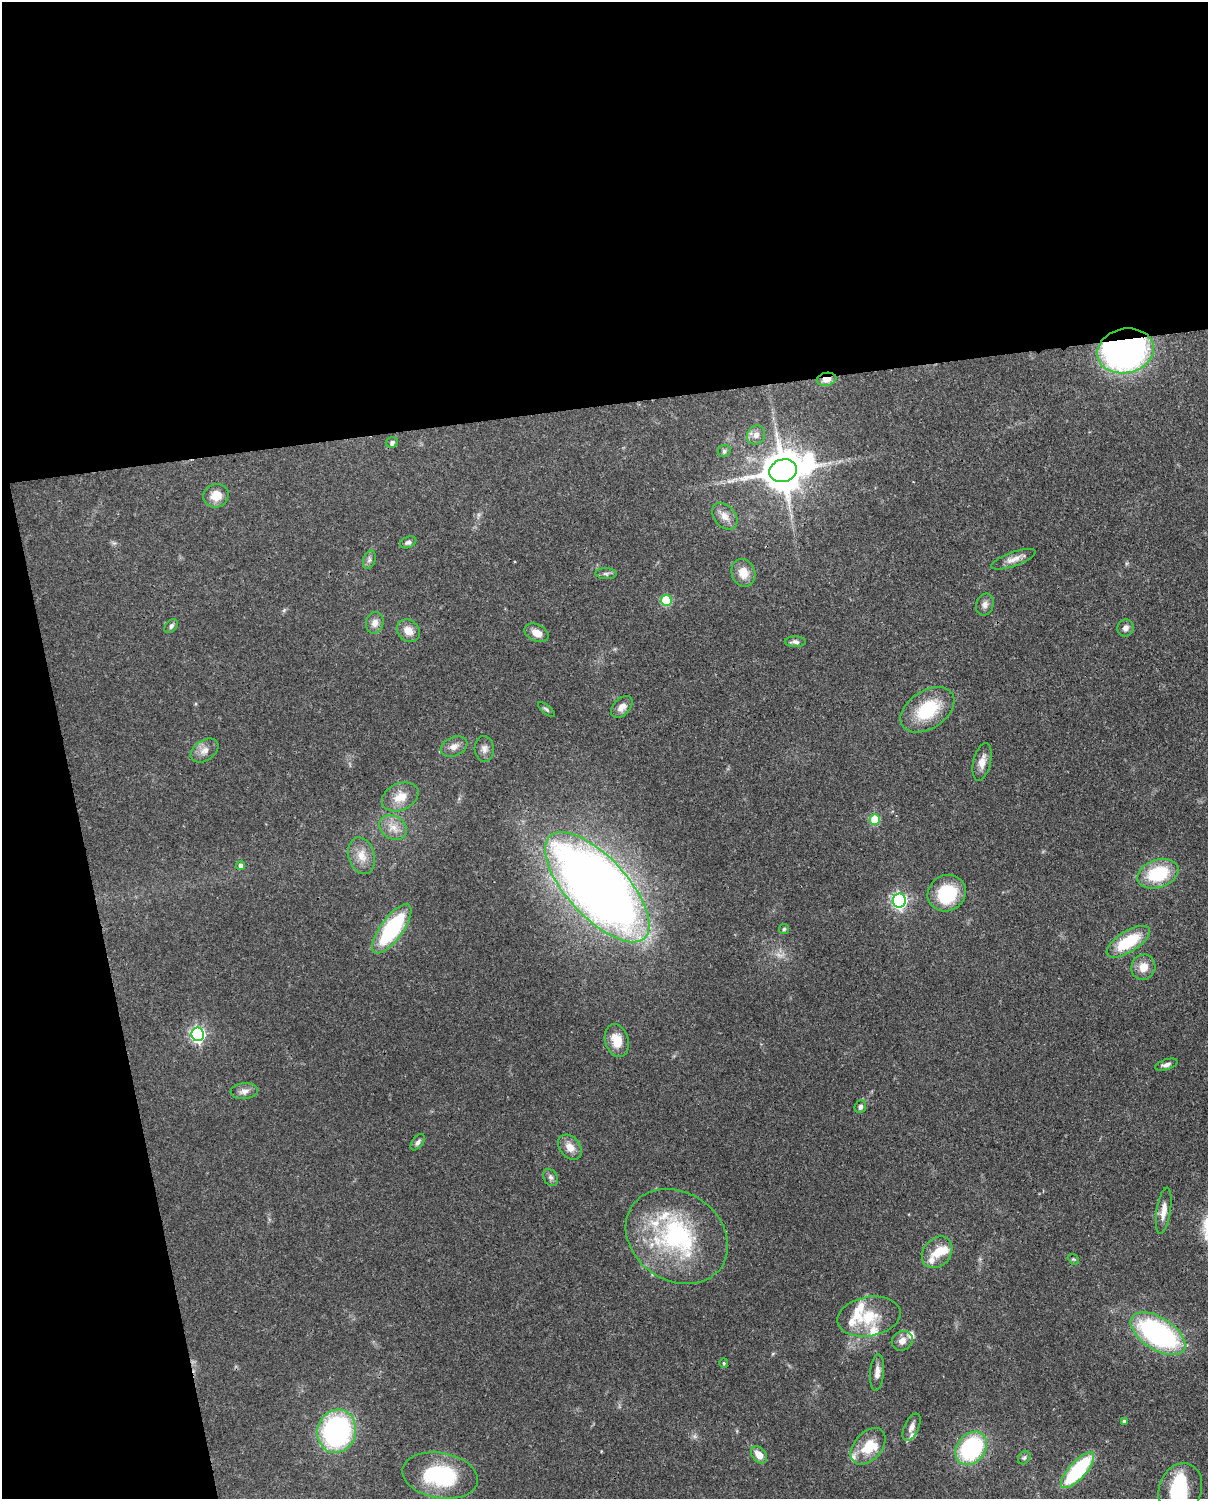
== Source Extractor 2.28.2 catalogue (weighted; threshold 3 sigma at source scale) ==
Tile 1 of 4 x 3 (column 1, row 1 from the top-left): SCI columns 97-1302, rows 3154-4650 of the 5007 x 4916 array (HDU 1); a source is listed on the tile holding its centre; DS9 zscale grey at full resolution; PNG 1210 x 1501 px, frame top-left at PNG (2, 2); each listed source drawn as its Kron ellipse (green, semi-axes under 4 px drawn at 4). Shown black and unused: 33% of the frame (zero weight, under 3 of 4 exposures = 7% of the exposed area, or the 3 px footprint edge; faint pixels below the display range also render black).
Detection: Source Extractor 2.28.2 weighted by HDU 2 'WHT'; one run over the whole footprint, this tile lists its part. Background 0.126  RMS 0.0044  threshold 0.02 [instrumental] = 3 sigma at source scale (4.5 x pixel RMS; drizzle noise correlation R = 1.50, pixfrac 1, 0.05/0.05 arcsec/px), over >= 5 px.
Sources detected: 80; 1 too faint to see at this stretch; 1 inside a brighter object's white glare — neither listed nor drawn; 10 inside a brighter listed object's ellipse — not listed separately; the other 68 listed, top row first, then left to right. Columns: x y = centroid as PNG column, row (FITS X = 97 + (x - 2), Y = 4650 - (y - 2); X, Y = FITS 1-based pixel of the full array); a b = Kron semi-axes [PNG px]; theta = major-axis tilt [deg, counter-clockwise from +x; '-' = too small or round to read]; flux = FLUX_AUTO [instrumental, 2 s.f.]
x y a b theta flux
1125 351 28 22 12 130
827 379 10 6 9 3.9
756 435 10 8 50 2.5
392 443 6 5 - 1.5
724 451 6 5 - 0.97
783 471 14 11 16 1600
216 496 13 11 24 6.6
725 516 15 10 -50 4
408 542 8 5 22 1.1
1013 559 23 7 20 3.5
369 560 9 6 72 1.4
743 573 14 11 -69 5.9
606 574 10 5 -3 1.2
666 600 5 5 - 24
985 604 11 8 73 2.2
375 623 11 9 77 3.1
171 626 8 5 48 1.3
1125 628 8 8 - 2.1
408 631 12 10 -40 4.7
536 633 13 8 -26 4.1
795 642 10 5 -1 1.6
622 707 13 8 47 3.2
546 709 10 4 -40 0.84
927 710 30 19 33 23
454 747 14 9 24 3.3
484 749 13 9 -87 2.5
205 750 15 10 35 3.6
982 762 19 8 76 4.3
400 797 19 13 25 7.3
875 819 5 5 - 16
393 827 14 11 -31 5.1
362 856 19 13 -75 6.2
241 865 4 4 - 1.8
1158 874 21 14 19 25
597 887 70 30 -47 540
947 893 19 17 34 24
899 901 7 6 - 110
392 929 29 11 54 47
784 929 5 5 - 0.66
1128 942 24 10 32 20
1143 967 13 12 - 5.3
198 1034 7 6 - 110
617 1041 17 11 -73 7.5
1166 1065 12 5 17 1.7
244 1091 14 8 6 2.8
860 1107 6 5 - 1.2
418 1142 9 5 53 1.3
570 1147 14 10 -49 4.4
550 1177 9 6 -57 1.5
1164 1211 23 7 81 4.4
677 1236 54 44 -35 67
937 1252 17 13 49 7.7
1073 1259 6 4 -42 0.66
869 1317 32 19 10 16
1158 1334 31 16 -33 88
902 1341 11 9 35 3.2
724 1363 5 4 - 0.53
877 1372 18 7 85 3.1
1124 1421 4 4 - 0.89
911 1427 14 7 66 2.6
337 1431 22 19 74 81
868 1446 21 14 49 12
971 1448 18 14 51 52
759 1455 9 6 -49 4.6
1024 1458 7 5 54 0.92
1078 1470 23 8 48 42
440 1475 38 22 -10 40
1180 1489 27 21 69 27
Overlapping masked pixels (flux is a lower limit): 2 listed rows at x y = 1125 351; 827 379
Isophote crosses this tile's border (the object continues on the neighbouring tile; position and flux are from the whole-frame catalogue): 1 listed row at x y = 1180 1489